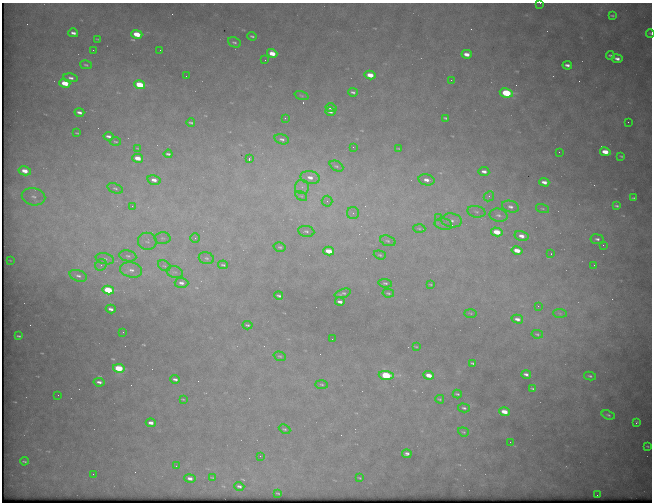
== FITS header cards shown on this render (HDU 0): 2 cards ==
NAXIS1  =                  650 / Width of table row in bytes
NAXIS2  =                  500 / Number of rows in table

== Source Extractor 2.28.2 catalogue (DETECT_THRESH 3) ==
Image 650 x 500 px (HDU 0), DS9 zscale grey, 1 PNG px = 1 image px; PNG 654 x 504 px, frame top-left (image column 1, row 500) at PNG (2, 3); each listed source drawn as its Kron ellipse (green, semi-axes under 4 px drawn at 4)
Background 1290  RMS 7.7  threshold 23.2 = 3 sigma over >= 5 px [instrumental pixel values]
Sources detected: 150; all 150 listed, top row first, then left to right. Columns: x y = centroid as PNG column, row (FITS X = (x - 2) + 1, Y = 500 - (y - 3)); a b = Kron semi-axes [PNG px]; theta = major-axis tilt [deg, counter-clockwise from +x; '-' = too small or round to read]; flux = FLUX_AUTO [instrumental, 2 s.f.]
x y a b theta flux
540 3 3 2 - 370
612 15 4 2 - 640
73 33 5 3 - 1700
650 33 4 2 - 350
137 34 5 4 - 12000
252 36 5 3 - 830
98 39 3 2 - 370
234 42 7 5 -26 1100
93 50 2 2 - 530
160 50 2 2 - 720
272 53 5 4 - 6200
467 54 5 4 - 3800
610 55 4 3 - 870
617 59 5 3 - 1900
265 60 2 2 - 230
86 65 6 3 -14 660
567 65 5 3 - 1800
370 75 5 4 - 7300
186 76 2 2 - 220
71 78 7 4 -11 1500
451 80 2 2 - 710
65 83 5 4 - 11000
140 85 5 4 - 18000
353 92 5 3 - 1100
506 93 6 4 -8 29000
302 96 7 3 -19 580
331 108 5 3 - 1700
330 111 5 3 - 1800
79 112 5 3 - 1600
285 118 3 3 - 500
446 118 4 3 - 720
628 122 2 2 - 300
191 123 4 2 - 740
77 133 3 2 - 370
108 136 5 3 - 1500
282 139 7 5 -14 1400
115 142 6 3 -3 470
353 147 2 2 - 280
138 148 3 2 - 360
398 148 3 2 - 290
559 152 2 2 - 510
605 152 5 4 - 7200
168 154 4 3 - 900
621 156 4 3 - 490
138 158 5 3 - 5800
249 159 3 2 - 4200
336 166 7 5 -26 1000
25 171 6 4 -13 5900
484 172 5 3 - 2000
310 177 10 6 -9 3800
154 180 7 4 -13 3100
426 180 8 5 -14 2700
544 182 5 3 - 2600
302 187 7 7 - 2300
115 188 8 5 -20 990
301 196 6 4 -31 900
489 196 6 4 47 1000
33 197 12 8 -13 4400
634 198 4 2 - 720
327 201 5 5 - 1100
132 206 3 3 - 350
617 206 4 3 - 830
510 207 9 5 -14 2100
543 209 7 3 -19 600
476 212 9 5 -10 1700
353 213 6 6 - 1400
498 215 9 6 -13 2000
438 218 4 4 - 550
452 220 10 7 -8 2700
443 224 9 5 -12 1700
419 228 6 4 -2 850
306 231 8 5 -9 1400
497 232 6 4 -15 10000
521 236 7 5 -15 3300
162 238 8 6 -1 1300
195 238 5 5 - 960
597 239 6 5 - 1400
147 241 9 8 - 2400
388 241 8 5 -18 1100
603 245 2 2 - 1200
280 247 6 4 -15 850
517 250 5 4 - 5700
329 251 5 4 - 8100
551 254 2 2 - 1400
380 255 6 4 -19 680
128 256 8 5 -10 1400
206 258 8 5 -16 1200
105 259 9 5 -14 1500
10 260 3 2 - 310
101 265 6 5 - 1100
223 265 5 3 - 690
594 265 3 3 - 400
164 266 7 5 -29 1000
131 270 11 7 -13 3500
175 272 8 6 -17 1600
78 276 9 5 -18 1900
181 283 7 5 -2 2000
385 283 7 4 -8 900
430 284 4 2 - 400
108 290 6 4 -13 24000
343 293 8 4 18 930
388 293 6 3 -12 600
279 296 4 3 - 860
340 302 5 3 - 1600
538 306 3 2 - 570
111 309 5 3 - 1800
471 313 6 3 -1 600
560 313 7 4 -2 950
517 319 6 4 -15 2200
247 325 5 3 - 790
123 332 2 2 - 470
537 334 6 4 -11 630
19 336 4 2 - 580
332 339 2 2 - 360
416 347 3 2 - 370
280 356 6 4 -18 730
473 363 4 2 - 730
119 368 6 4 -11 22000
526 374 5 3 - 1600
386 375 7 4 -6 33000
429 375 5 3 - 5000
590 376 6 4 -12 840
175 379 4 3 - 1300
99 382 6 3 -8 1800
322 384 6 3 -2 680
533 389 4 2 - 700
457 394 4 2 - 670
58 395 2 2 - 220
183 399 3 2 - 340
440 399 4 3 - 570
464 408 6 3 -15 900
504 412 5 4 - 7000
608 415 7 4 -19 880
151 423 5 3 - 2800
636 423 3 2 - 450
285 429 6 4 -25 720
463 432 5 4 - 670
510 442 2 2 - 290
647 446 3 2 - 340
407 454 5 4 - 1600
260 456 2 2 - 1400
24 461 4 2 - 600
176 466 2 2 - 320
93 474 2 2 - 320
212 477 3 2 - 330
190 478 6 4 -11 2500
359 478 3 2 - 450
239 486 5 3 - 1300
278 493 3 2 - 470
597 495 2 2 - 1900
At the frame edge (FLAGS 8, measured only in part): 2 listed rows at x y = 540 3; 650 33